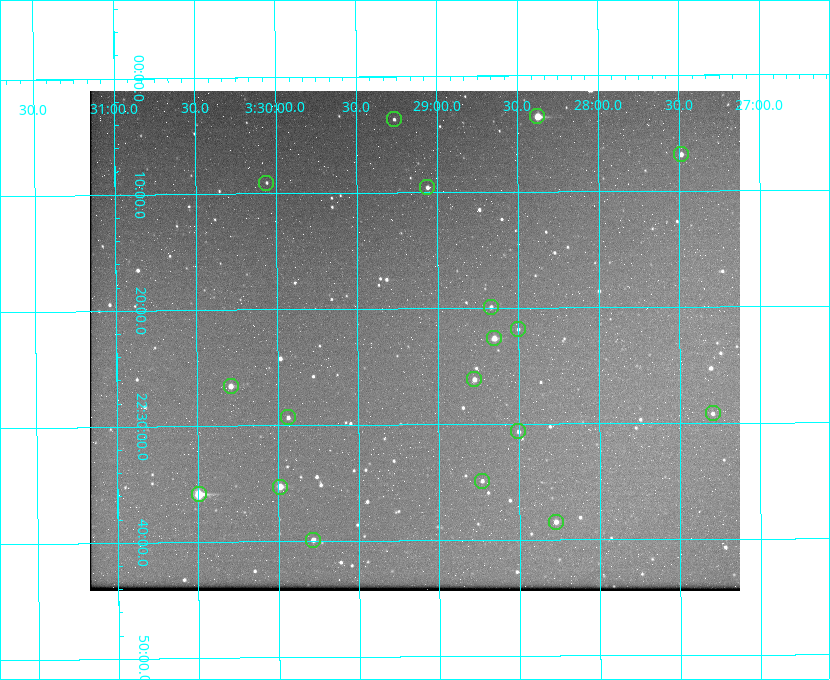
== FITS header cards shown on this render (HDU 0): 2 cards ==
NAXIS1  =                  650 / Width of table row in bytes
NAXIS2  =                  500 / Number of rows in table

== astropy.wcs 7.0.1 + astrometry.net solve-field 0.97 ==
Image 650 x 500 px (HDU 0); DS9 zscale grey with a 90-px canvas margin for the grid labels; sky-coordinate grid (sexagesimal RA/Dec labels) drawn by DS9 from the SOLVED WCS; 18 Tycho-2 reference stars matched to detected sources circled (green)
Header WCS: none
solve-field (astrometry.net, Tycho-2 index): SOLVED blind (the file carries no WCS)
Solved WCS: RA---TAN-SIP/DEC--TAN-SIP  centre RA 03:29:09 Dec +22:23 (52.29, +22.38 deg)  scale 5.17 arcsec/px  FOV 56.0' x 43.1'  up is -180 deg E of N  parity flipped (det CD > 0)
(file carries no celestial WCS; the grid is the blind solution)
Tycho-2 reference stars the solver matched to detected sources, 18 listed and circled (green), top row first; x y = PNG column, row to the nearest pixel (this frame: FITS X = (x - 90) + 1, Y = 500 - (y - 91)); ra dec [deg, ICRS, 3 dp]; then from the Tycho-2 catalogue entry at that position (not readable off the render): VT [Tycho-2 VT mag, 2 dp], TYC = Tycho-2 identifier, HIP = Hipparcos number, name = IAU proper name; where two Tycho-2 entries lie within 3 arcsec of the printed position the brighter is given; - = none
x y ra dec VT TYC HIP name
537 116 52.094 +22.059 8.73 1246-565-1 16174 -
394 119 52.316 +22.062 11.63 1246-490-1 - -
681 154 51.872 +22.114 10.68 1245-1095-1 - -
266 183 52.515 +22.151 11.55 1246-639-1 - -
427 187 52.265 +22.160 11.20 1246-515-1 - -
491 307 52.168 +22.332 11.56 1246-558-1 - -
518 329 52.126 +22.364 12.17 1246-628-1 - -
494 338 52.163 +22.377 10.31 1246-508-1 - -
474 379 52.194 +22.436 11.10 1246-758-1 - -
231 386 52.573 +22.443 9.90 1246-338-1 - -
713 413 51.824 +22.487 11.65 1245-1005-1 - -
288 417 52.484 +22.489 11.63 1246-473-1 - -
518 431 52.126 +22.511 11.81 1797-918-1 - -
482 481 52.183 +22.582 11.55 1797-1044-1 - -
280 487 52.497 +22.588 9.77 1798-224-1 - -
199 494 52.624 +22.598 10.47 1798-308-1 - -
556 522 52.069 +22.641 10.36 1797-946-1 - -
313 540 52.446 +22.665 11.05 1798-126-1 - -